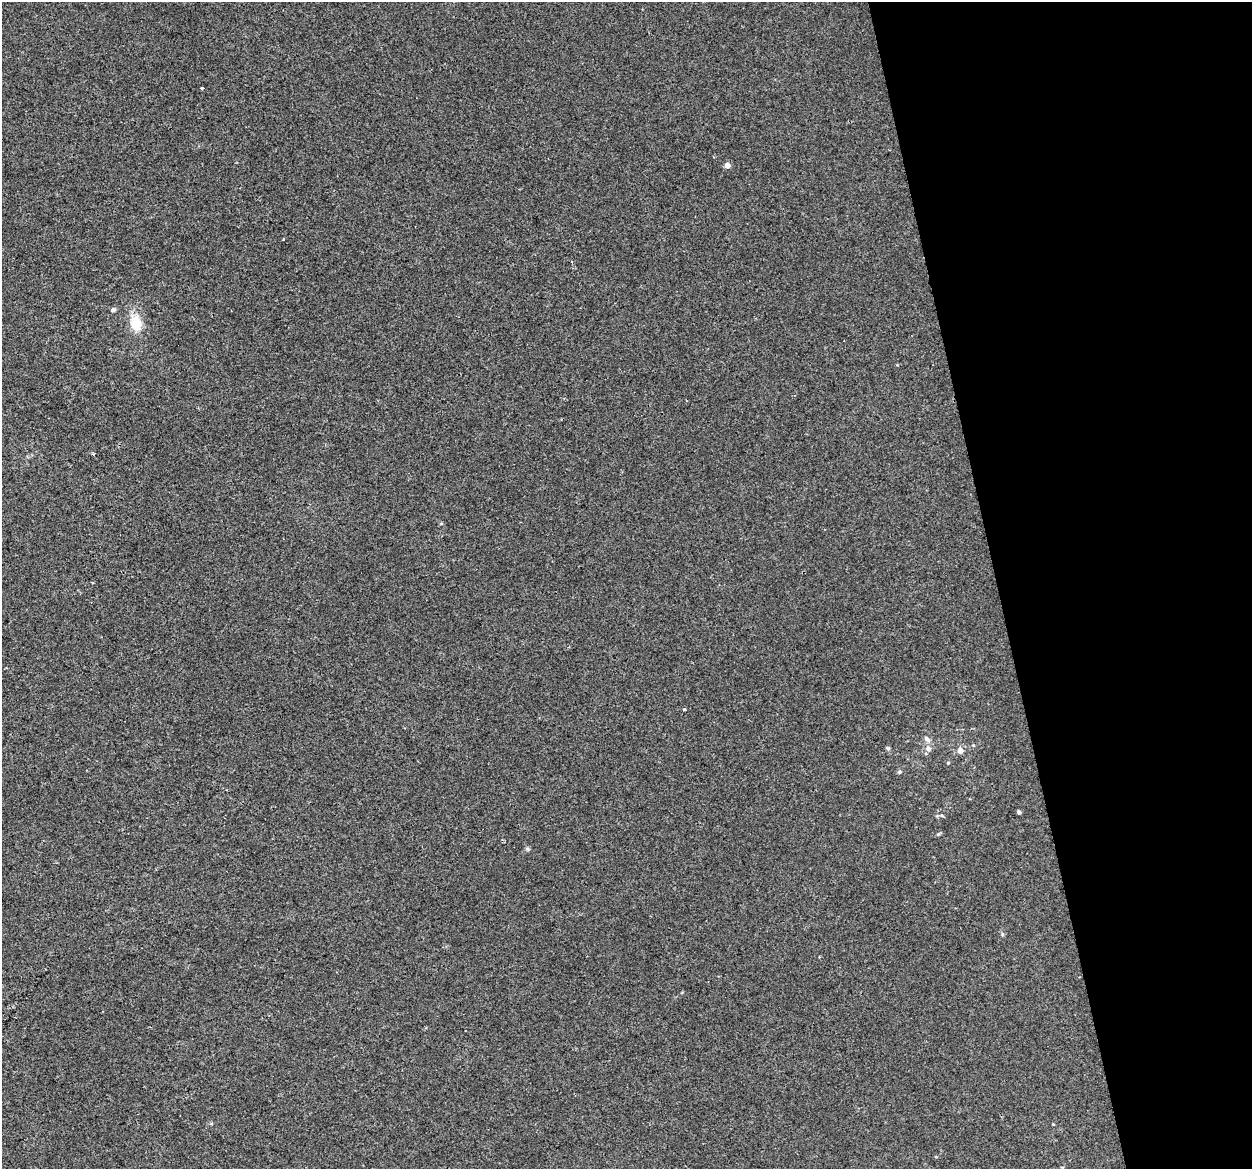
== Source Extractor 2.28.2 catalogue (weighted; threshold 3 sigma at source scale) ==
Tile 12 of 4 x 4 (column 4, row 3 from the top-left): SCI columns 3752-5001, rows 1250-2416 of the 5001 x 4785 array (HDU 1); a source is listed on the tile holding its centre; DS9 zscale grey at full resolution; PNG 1254 x 1171 px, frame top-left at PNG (2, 2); no overlay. Shown black and unused: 20% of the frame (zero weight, under 2 of 3 exposures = <1% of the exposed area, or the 3 px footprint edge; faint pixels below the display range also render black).
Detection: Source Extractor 2.28.2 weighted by HDU 2 'WHT'; one run over the whole footprint, this tile lists its part. Background 0.00647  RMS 0.0062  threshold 0.028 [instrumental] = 3 sigma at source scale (4.5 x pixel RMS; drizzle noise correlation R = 1.50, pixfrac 1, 0.0396/0.0396 arcsec/px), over >= 5 px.
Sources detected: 14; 1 cosmic-ray / hot-pixel residue — not listed; the other 13 listed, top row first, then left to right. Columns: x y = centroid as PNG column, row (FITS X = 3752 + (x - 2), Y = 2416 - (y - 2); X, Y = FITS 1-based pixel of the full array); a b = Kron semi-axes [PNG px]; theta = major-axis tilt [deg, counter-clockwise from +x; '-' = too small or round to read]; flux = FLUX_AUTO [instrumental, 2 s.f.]
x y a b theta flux
202 88 3 3 - 0.58
727 165 5 4 - 4.8
113 310 6 5 - 1.1
135 323 17 12 -84 12
685 709 4 3 - 0.77
927 739 8 6 -51 2
888 748 6 4 -43 0.88
928 748 7 7 - 2.7
960 751 6 5 - 3.5
948 763 5 3 - 0.51
899 772 5 4 - 0.93
1019 812 4 4 - 1.2
938 834 5 4 - 0.76
Unlisted compact peaks at least as high as the median listed source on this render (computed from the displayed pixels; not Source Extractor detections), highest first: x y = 527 849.